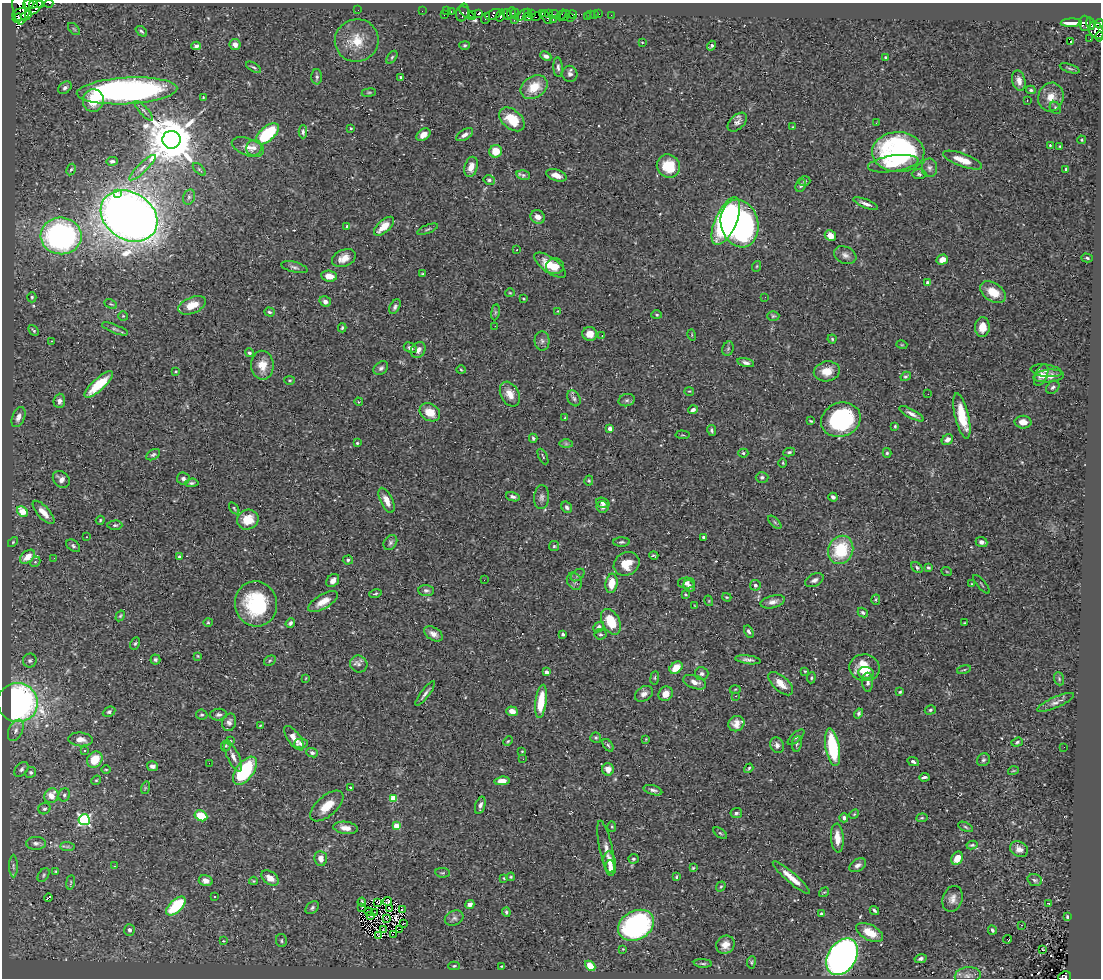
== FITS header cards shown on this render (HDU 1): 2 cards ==
NAXIS1  =                 1099
NAXIS2  =                  976

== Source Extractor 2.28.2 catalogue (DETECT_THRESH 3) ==
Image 1099 x 976 px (HDU 1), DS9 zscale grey, 1 PNG px = 1 image px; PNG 1103 x 980 px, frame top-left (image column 1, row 976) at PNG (2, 3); each listed source drawn as its Kron ellipse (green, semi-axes under 4 px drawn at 4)
Background 0.334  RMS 0.015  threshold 0.0439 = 3 sigma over >= 5 px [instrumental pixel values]
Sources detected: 455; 2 with non-positive FLUX_AUTO (blend fragments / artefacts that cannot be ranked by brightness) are neither listed nor drawn; the other 453 listed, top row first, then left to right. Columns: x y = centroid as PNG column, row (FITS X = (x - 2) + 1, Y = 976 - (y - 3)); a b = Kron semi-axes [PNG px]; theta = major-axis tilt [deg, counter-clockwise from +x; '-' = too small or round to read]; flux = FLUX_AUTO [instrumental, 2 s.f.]
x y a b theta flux
49 3 4 2 - 47
28 4 6 4 30 550
33 4 4 3 - 480
40 4 3 2 - 150
19 7 18 6 -84 1200
36 7 9 4 49 500
358 10 2 2 - 54
422 11 2 2 - 5.1
447 11 3 3 - 20
451 12 3 2 - 18
462 12 9 6 74 23
467 13 9 4 -38 110
479 13 4 3 - 490
512 13 6 3 83 33
515 13 4 2 - 86
528 13 3 2 - 45
542 13 3 2 - 170
549 13 3 3 - 19
21 14 8 6 16 820
473 14 3 3 - 300
493 14 8 4 20 130
531 14 3 3 - 3.3
554 14 6 3 -10 15
573 14 4 3 - 140
594 14 2 2 - 2.1
599 14 2 2 - 0.96
444 15 3 2 - 44
501 15 6 3 72 210
507 15 5 3 - 190
523 15 8 4 31 160
561 15 6 3 47 28
590 15 3 2 - 1
611 15 2 2 - 3.1
26 16 6 3 31 380
565 16 6 3 51 23
587 16 2 2 - 3.3
527 17 4 3 - 92
536 17 5 3 - 240
547 17 7 3 -60 100
17 18 5 3 - 410
485 18 5 2 - 19
570 18 2 2 - 45
553 19 3 2 - 5.3
514 20 4 3 - 190
1071 23 10 4 3 12
1085 23 7 6 - 65
1091 23 6 3 -79 120
1099 24 4 3 - 230
74 29 7 4 -45 1.6
1096 30 9 6 -59 350
141 31 6 4 -41 1.8
1100 36 5 2 - 18
1090 39 2 2 - 0.55
357 41 22 21 - 24
642 42 4 3 - 0.97
1071 42 2 2 - 0.61
235 44 5 5 - 6.3
465 45 5 4 - 1.3
196 46 5 4 - 3.3
712 46 5 4 - 1.8
546 56 6 4 -24 4.2
392 57 7 4 54 1.6
885 57 3 3 - 1.1
253 67 8 3 -31 1.7
558 67 10 4 -86 2.9
1070 68 10 3 -18 1.6
570 74 8 7 - 3.4
317 77 7 5 -89 2.1
401 77 3 3 - 2.2
1019 81 10 6 -76 6.8
534 87 14 11 33 22
65 88 7 5 41 2.4
1031 90 5 3 - 1.5
127 91 50 13 3 400
369 93 7 3 8 1.4
203 97 4 2 - 1.1
1051 97 14 12 73 12
93 100 11 10 - 20
1027 100 2 2 - 0.65
1055 108 6 5 - 1.9
144 111 12 4 -48 2.8
512 119 14 9 -40 28
737 122 11 7 43 4.5
876 123 2 2 - 0.52
793 127 4 3 - 0.74
351 128 3 3 - 1.4
303 132 6 3 -90 2.3
267 134 14 7 41 65
423 135 8 5 37 7.5
465 135 9 5 31 4.4
171 140 9 9 - 5700
1082 140 4 4 - 1.2
1050 145 4 2 - 1
1060 146 3 2 - 0.78
248 147 17 8 -20 8.4
254 148 8 7 - 4.2
496 151 6 6 - 17
898 152 26 20 -1 180
963 160 20 6 -20 15
112 161 6 4 4 2.1
893 164 25 8 9 22
668 166 12 11 - 28
471 167 10 6 74 9.2
142 168 18 4 43 5.7
929 168 9 8 - 3.8
199 169 8 3 -45 1.4
1066 169 3 3 - 1.7
71 170 6 4 61 1.4
919 174 7 4 -2 1.8
523 175 7 4 -14 2.3
556 175 10 5 -18 7.5
489 180 6 5 - 2.1
804 181 6 4 17 1.6
801 185 6 5 - 2.4
117 193 3 3 - 9
189 197 8 5 75 2.3
866 204 13 4 -21 4.2
129 216 30 23 -33 1300
538 217 7 6 - 6.2
726 221 26 10 66 240
739 223 24 18 -76 260
347 226 4 3 - 2
384 226 12 6 42 15
428 229 11 3 22 1.7
830 235 6 5 - 9.1
61 236 20 18 -5 270
516 250 3 2 - 1.4
845 255 11 8 -24 4.9
344 258 12 8 23 9.5
1087 258 6 4 -16 1.7
942 260 6 5 - 8.6
550 265 19 7 -35 19
555 266 9 8 - 14
757 266 5 3 - 0.97
294 267 13 5 -14 3.3
423 274 3 3 - 1.3
329 276 8 5 -6 10
928 283 4 4 - 3.9
993 292 14 9 -33 20
510 293 5 3 - 0.92
32 297 5 4 - 1.5
765 297 2 2 - 0.45
523 299 3 2 - 0.85
325 302 6 5 - 3.9
111 304 7 4 -25 1.4
192 305 15 8 22 18
395 307 8 5 62 2.5
558 311 3 3 - 0.7
269 312 5 4 - 1.5
495 312 8 4 82 1.7
657 315 5 4 - 1.5
123 316 5 5 - 1.2
773 316 6 5 - 1.5
495 326 2 2 - 0.54
982 327 10 7 87 13
342 328 4 3 - 1.5
115 329 14 4 -22 3.1
34 330 6 3 -47 1.2
590 334 7 7 - 11
602 335 3 2 - 0.69
692 335 6 3 -73 0.95
832 339 4 4 - 1.2
51 341 2 2 - 0.78
542 341 10 7 -87 3.4
902 345 5 3 - 0.92
410 348 7 4 -27 3.4
728 349 7 5 69 1.9
418 350 8 6 50 6.1
249 353 4 4 - 2.1
746 363 8 4 -14 3.8
262 365 14 11 -88 15
381 368 8 6 40 2.6
461 370 5 4 - 1.1
176 371 4 3 - 1
827 371 13 10 11 14
1046 371 16 6 -7 5.2
1041 375 11 6 65 4.9
906 376 5 4 - 1.7
1049 376 15 6 5 9.6
290 380 5 4 - 1
99 384 18 6 42 29
1053 387 7 5 43 2.4
689 391 5 3 - 0.86
510 394 13 9 -62 11
928 394 2 2 - 0.97
574 398 8 6 -60 2.6
627 400 8 6 15 2.4
59 401 7 6 - 4.2
359 402 4 3 - 0.72
693 410 5 4 - 3.4
430 412 11 8 -31 16
911 414 14 4 -29 4.9
962 416 23 7 -77 30
18 417 10 6 67 5.2
565 418 4 3 - 0.87
841 420 20 17 19 110
811 421 4 2 - 1.1
1023 422 8 6 -1 7.4
895 426 3 3 - 1.2
610 429 4 4 - 8
712 430 5 3 - 1.8
682 435 7 3 -5 0.9
533 438 4 3 - 1.5
947 440 6 5 - 5.3
357 443 3 3 - 1.6
566 444 7 4 -1 1.9
789 452 6 4 11 1.6
743 453 5 4 - 1.6
887 453 5 4 - 1.6
153 455 7 5 31 2.1
543 456 8 3 -64 1.1
783 463 5 3 - 0.95
762 477 6 5 - 2.7
61 479 9 7 -45 4.8
183 479 6 6 - 3
589 481 5 4 - 1.4
192 483 7 4 6 1.8
513 497 7 4 -13 3.5
542 497 12 7 87 3.9
833 497 4 4 - 2.3
386 500 13 6 -65 9.9
603 503 7 5 -22 3.4
567 507 6 5 - 2.4
602 507 6 5 - 3.8
234 508 7 3 -55 1.2
22 511 6 4 -48 21
43 512 15 6 -48 10
100 520 4 4 - 1.1
248 520 11 10 - 18
775 522 8 3 -45 1.6
115 525 7 4 0 1.8
87 537 3 2 - 0.69
704 537 4 3 - 2
13 542 6 3 46 1.1
621 542 8 4 2 1.8
981 542 6 5 - 4.3
390 543 8 6 56 2.5
73 546 8 5 -38 2.2
554 546 5 5 - 1.5
841 550 14 12 66 47
654 556 4 2 - 1.3
27 557 8 5 42 10
179 557 4 3 - 1.8
54 558 2 2 - 0.95
348 560 5 4 - 1.7
35 562 6 4 44 1.5
627 564 13 11 31 17
917 567 6 4 -44 2.2
928 568 4 3 - 1.9
947 572 5 3 - 0.89
578 575 8 5 38 1.9
333 580 7 5 48 4.7
484 580 3 2 - 1.2
814 580 10 6 26 3.6
574 581 9 7 -61 3
611 583 10 6 83 17
686 583 8 5 0 4.3
972 584 4 2 - 0.79
981 584 11 2 -49 1
755 585 5 5 - 2.8
689 586 6 5 - 3.3
426 590 8 5 -5 2.7
375 593 6 3 12 1.4
685 594 4 3 - 1.2
727 597 5 3 - 1.1
876 600 5 4 - 1.4
709 601 5 3 - 0.8
323 602 17 7 30 12
773 602 12 6 14 5.4
256 604 22 21 - 75
695 606 4 2 - 0.7
863 613 5 4 - 2
120 616 6 3 59 1.2
208 622 4 4 - 1.1
611 622 13 8 -62 27
290 623 5 4 - 3
964 623 3 2 - 0.75
599 627 6 4 43 3.5
749 632 6 4 -61 2.3
433 634 10 6 -32 5.6
563 634 4 3 - 3
600 634 6 5 - 1.7
135 643 6 4 62 1.5
198 656 3 3 - 0.88
155 660 5 5 - 2.1
748 660 13 4 -7 4
30 661 7 7 - 2.3
270 661 6 4 31 1.6
359 664 9 8 - 4.1
676 668 7 5 39 14
865 668 15 13 -11 28
964 670 7 3 13 1.2
805 671 4 3 - 1
546 672 4 3 - 3.1
866 673 8 6 -6 7.4
701 674 7 6 - 3.2
306 678 3 2 - 0.61
655 678 7 3 82 1.3
811 678 6 4 85 1.3
1059 679 7 5 -71 1.5
695 682 12 6 -20 7.2
868 682 9 5 -89 3
781 684 15 7 -42 11
735 689 5 3 - 1
900 692 4 3 - 1.4
425 694 15 3 52 3.2
644 694 9 7 33 5.2
666 694 8 6 47 9.3
735 696 4 3 - 1.3
541 701 17 5 83 28
1056 702 20 5 23 4.7
18 703 20 19 - 300
930 710 6 4 17 1.6
512 711 5 5 - 7.4
109 712 6 5 - 2.1
859 713 5 4 - 2
202 715 6 5 - 1.4
219 715 8 6 5 3.2
229 722 9 7 74 3.9
736 724 8 7 - 7.5
261 725 3 2 - 0.95
16 730 11 7 65 5
796 737 10 4 41 2.3
294 738 14 6 -54 8.5
596 738 5 5 - 1.6
80 739 12 7 -6 8.5
646 739 3 2 - 0.72
230 741 4 3 - 0.9
508 741 5 3 - 1.1
1017 742 6 4 19 1.9
301 743 7 5 3 3.8
797 744 8 5 82 1.9
608 745 7 4 -54 2
777 745 8 6 -65 4.5
226 746 6 4 67 1.4
833 747 19 7 -80 66
1064 747 2 2 - 0.98
84 751 4 3 - 1.3
522 751 4 3 - 0.72
312 753 6 4 -23 2.9
233 756 16 6 -64 5.9
95 759 9 7 52 21
523 759 3 2 - 0.95
983 760 7 6 - 2.3
913 762 6 4 -26 2.5
209 763 2 2 - 4.2
153 766 5 5 - 4.2
749 768 5 2 - 1.6
21 769 8 5 49 2.8
106 769 5 3 - 0.88
608 769 6 6 - 6.8
245 771 16 8 54 73
1013 771 5 3 - 0.93
31 772 5 5 - 1.8
924 777 5 3 - 2.6
96 780 5 4 - 1.2
502 781 8 4 7 8.4
350 787 3 2 - 0.9
145 788 6 4 72 1.2
653 790 9 4 -17 2.9
64 795 7 5 66 2.4
51 796 7 7 - 13
394 798 4 4 - 27
480 805 9 5 73 3.9
327 806 20 10 41 15
44 809 6 5 - 2.5
736 813 5 5 - 2.1
854 814 5 4 - 1
201 816 7 5 -27 29
844 818 4 4 - 2.6
922 818 6 4 6 1.2
84 820 6 5 - 170
397 826 4 4 - 22
612 827 5 4 - 1.2
966 827 8 4 -28 1.5
346 828 12 6 -8 7.6
720 833 8 4 -35 1.5
837 838 14 6 -86 12
36 843 10 6 -1 3.8
972 845 5 3 - 1.8
67 847 7 4 -2 1.9
606 848 28 6 -78 7.5
1019 849 9 7 -30 6.3
321 858 7 6 - 6.9
957 858 7 5 61 12
633 859 5 4 - 1.8
610 862 11 6 -82 8.4
858 865 9 6 31 4.3
13 866 11 4 -89 2.8
115 866 3 2 - 1.7
610 868 8 5 -84 8.5
693 868 4 3 - 1.1
55 871 4 2 - 0.81
443 873 7 5 -5 1.5
44 875 7 5 56 1.9
511 877 4 3 - 1.1
676 877 4 3 - 1.1
270 878 9 6 -35 8.6
504 878 4 4 - 0.99
791 878 24 5 -41 13
1035 880 7 5 -18 2.2
206 881 7 5 -15 5.8
253 881 4 3 - 1.1
70 882 7 3 81 1.2
721 886 5 4 - 1.2
824 892 5 3 - 0.96
48 897 4 2 - 7.5
215 897 3 2 - 1.3
952 899 13 10 73 6.9
387 901 4 4 - 0.53
362 902 4 3 - 1.6
377 903 4 2 - 0.59
1049 903 4 2 - 0.87
470 904 5 4 - 4.7
176 906 12 6 44 53
312 908 7 5 42 2.3
362 908 3 2 - 1.4
390 909 3 2 - 0.91
402 909 3 2 - 1.4
874 910 5 3 - 1.9
369 912 4 2 - 0.43
506 912 5 4 - 2
375 913 3 2 - 0.62
821 913 3 3 - 1.2
370 916 4 2 - 0.33
1067 917 4 3 - 1.6
454 918 10 7 24 3.1
386 919 2 2 - 0.47
403 924 2 2 - 0.49
636 925 19 14 29 190
1022 925 2 2 - 0.59
400 929 3 2 - 560
129 930 6 5 - 3.3
383 930 3 2 - 0.73
992 930 5 3 - 1.9
870 932 14 7 -27 18
393 934 3 2 - 9.4
378 935 3 2 - 0.58
1008 939 4 3 - 7.8
223 941 3 3 - 0.76
281 941 6 5 - 1.7
725 945 9 8 - 8.7
623 949 3 3 - 0.71
1043 949 3 2 - 0.83
842 957 20 14 58 530
920 959 6 4 13 3
751 962 6 4 83 1.2
703 963 9 3 -3 1.6
454 966 6 4 2 1.3
501 966 4 2 - 0.82
590 966 6 4 -44 16
968 975 13 8 6 5.5
1065 977 7 5 20 37
At the frame edge (FLAGS 8, measured only in part): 9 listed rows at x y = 49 3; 28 4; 33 4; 40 4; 19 7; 1099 24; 1096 30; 1100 36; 1065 977
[2 non-positive-flux detections neither listed nor drawn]